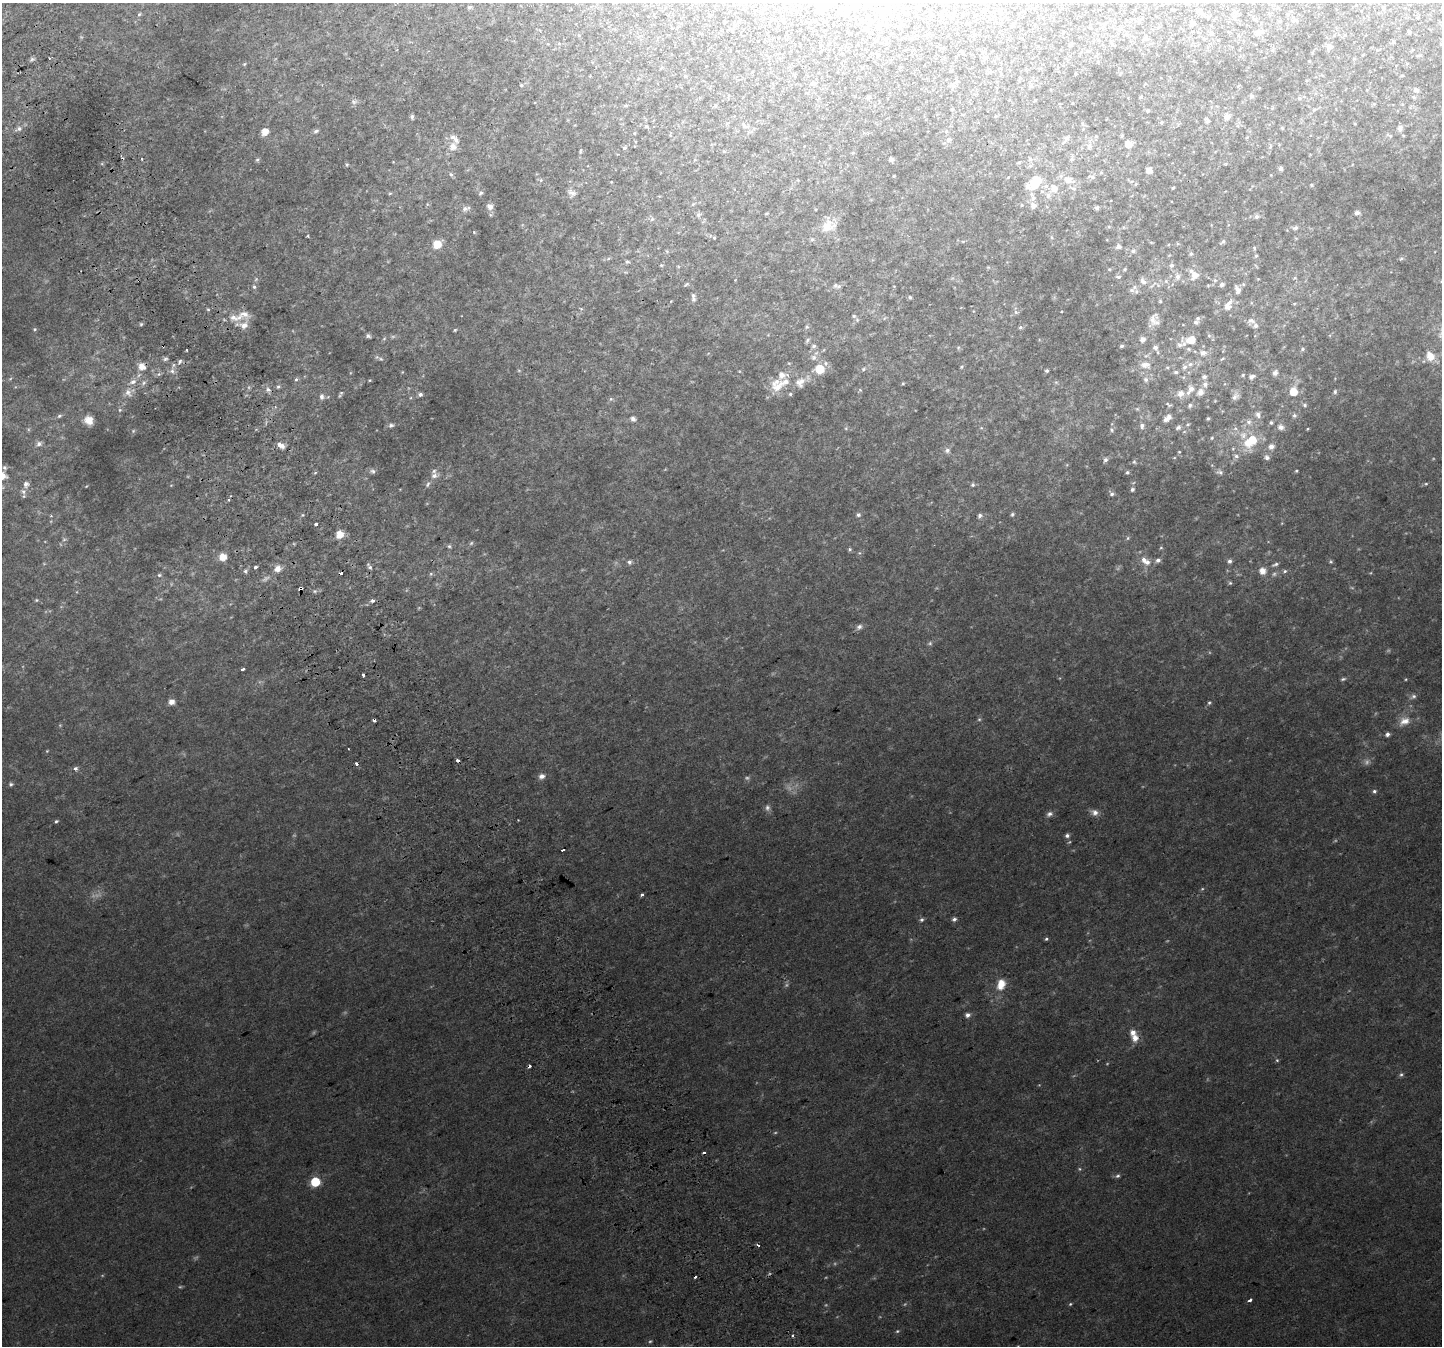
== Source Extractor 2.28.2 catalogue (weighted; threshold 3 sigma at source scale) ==
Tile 11 of 4 x 4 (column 3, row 3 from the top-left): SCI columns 2920-4359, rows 1524-2867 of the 5835 x 5676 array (HDU 1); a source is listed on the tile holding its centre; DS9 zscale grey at full resolution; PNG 1444 x 1348 px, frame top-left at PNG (2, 3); no overlay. Shown black and unused: <1% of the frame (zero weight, under 2 of 3 exposures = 2% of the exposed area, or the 3 px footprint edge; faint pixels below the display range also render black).
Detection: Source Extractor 2.28.2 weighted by HDU 2 'WHT'; one run over the whole footprint, this tile lists its part. Background 0.0434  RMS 0.0093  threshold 0.042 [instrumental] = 3 sigma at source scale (4.5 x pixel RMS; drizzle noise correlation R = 1.50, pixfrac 1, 0.0396/0.0396 arcsec/px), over >= 5 px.
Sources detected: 408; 33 too faint to see at this stretch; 9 cosmic-ray / hot-pixel residue — not listed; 27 inside a brighter listed object's ellipse — not listed separately; the other 339 listed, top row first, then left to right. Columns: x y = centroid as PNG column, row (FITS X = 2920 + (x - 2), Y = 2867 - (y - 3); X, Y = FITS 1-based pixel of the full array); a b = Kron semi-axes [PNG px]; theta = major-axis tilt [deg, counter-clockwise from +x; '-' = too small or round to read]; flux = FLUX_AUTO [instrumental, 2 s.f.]
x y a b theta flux
822 3 6 6 - 42
470 7 6 4 16 1.5
1384 7 6 4 70 1.1
1199 11 7 6 - 2.7
1234 12 7 6 - 2.4
139 14 6 5 - 1.6
1294 20 7 5 0 1.6
1139 23 5 4 - 0.95
1193 24 5 4 - 2.9
1121 28 6 5 - 1.7
1409 32 4 3 - 1.8
1258 33 8 5 41 3.9
1126 34 5 5 - 1.5
1145 38 6 5 - 2.1
1393 42 4 4 - 1.6
1071 45 5 4 - 1.2
1113 45 6 4 -19 0.93
1329 47 9 6 -21 3
1088 51 6 3 -16 0.96
877 55 7 4 -59 1.3
32 59 9 4 25 2
244 64 5 4 - 1
1075 74 3 3 - 1
1402 75 5 3 - 0.85
521 85 5 4 - 1.5
953 86 7 6 - 2.1
1031 86 7 4 -45 1.4
1416 90 6 6 - 3.6
1251 96 5 5 - 1.8
1141 97 4 3 - 1.3
1414 97 6 5 - 1.7
868 98 5 5 - 1.8
1299 98 6 5 - 1.6
1035 100 4 4 - 1
354 102 10 6 0 2.7
1072 103 3 2 - 0.59
1374 104 5 4 - 1.2
626 105 6 4 6 1.2
1314 109 7 5 46 2
1148 111 5 4 - 1.1
412 117 5 4 - 2
1227 117 8 8 - 5.4
1207 121 7 6 - 3
1161 122 5 4 - 1.4
744 125 12 6 -61 3.5
646 126 7 5 -32 1.5
1282 128 5 4 - 0.93
1400 128 8 6 82 4.6
19 129 9 7 38 3.4
316 131 7 5 40 2.3
265 132 6 5 - 13
634 133 4 4 - 0.89
1389 135 11 4 -28 2
1096 136 5 4 - 1
1122 136 4 3 - 1.1
453 137 8 7 - 4
1066 139 15 6 55 4.6
948 140 8 6 58 2.4
1128 144 5 5 - 11
453 146 10 8 63 8.7
1089 146 8 7 - 3.5
1270 146 8 5 71 1.8
624 148 6 5 - 1.8
580 151 9 3 79 1.2
724 151 6 3 -19 0.93
853 153 5 4 - 1
142 159 3 2 - 0.81
891 159 5 4 - 3.3
1030 159 7 6 - 2.9
1072 159 7 6 - 2.3
257 160 6 5 - 1.6
695 160 5 4 - 0.95
1019 162 6 4 41 1.2
347 164 5 4 - 1
1225 164 5 3 - 0.84
1281 168 6 5 - 2.4
1149 170 5 5 - 6.7
451 174 6 5 - 2
894 176 3 2 - 0.82
1092 177 10 4 -20 1.7
541 180 6 5 - 1.5
798 180 5 3 - 0.78
1068 180 16 11 -28 9.6
1037 181 7 7 - 30
1132 181 6 3 18 1.1
1136 184 6 3 70 0.91
1311 185 5 4 - 1
1028 186 9 8 - 5.8
1054 188 10 9 - 8.6
1173 188 3 3 - 0.79
1042 191 6 5 - 2
390 193 6 4 2 1
481 193 6 5 - 1.6
572 193 13 10 -30 5
1033 198 9 8 - 4.8
427 204 6 4 -72 1
693 204 5 5 - 1
1022 205 4 4 - 1.2
1033 206 7 7 - 5.2
490 207 8 7 - 4.7
1097 208 5 5 - 2.1
466 209 12 7 16 3.9
767 213 5 3 - 0.93
1357 213 6 5 - 2.5
698 215 7 6 - 2.1
1257 217 7 6 - 2.9
652 219 6 6 - 1.9
828 226 22 19 30 18
1109 227 6 4 -18 1.1
1123 227 6 4 -90 1
1295 228 7 5 17 2.5
474 232 5 4 - 0.95
308 236 4 3 - 1
1052 237 6 4 -88 1.2
714 238 4 3 - 0.98
963 241 6 3 19 0.89
1151 242 6 3 -19 0.9
1223 242 7 4 33 1.9
437 244 9 8 - 15
1178 244 6 4 -19 1.1
1118 247 7 6 - 3.4
1254 248 5 4 - 1.1
1133 251 8 6 27 2.9
1191 254 6 5 - 1.9
1256 256 5 4 - 1.3
1401 258 6 5 - 1.4
627 262 6 5 - 1.9
661 265 5 4 - 1.1
1171 265 6 6 - 2.5
988 267 6 4 -18 1
1109 269 4 3 - 0.81
1124 269 5 4 - 1.1
1195 275 9 8 - 8
1177 276 10 7 -84 4.5
1118 277 7 4 0 1.8
1295 278 6 3 -16 1.1
1258 279 3 3 - 0.66
1215 280 6 5 - 1.6
1143 281 12 8 -55 4.5
1166 281 6 5 - 1.9
686 284 7 3 29 1.4
835 285 9 7 -64 3.3
1222 285 5 4 - 3.3
254 287 6 5 - 2.1
1237 289 8 5 -70 4.7
1132 290 9 7 0 3.4
910 297 4 4 - 1.7
694 299 8 6 83 2.5
671 301 4 3 - 0.58
1160 301 4 4 - 1
1228 305 17 9 62 8.4
208 309 4 4 - 1.2
581 309 5 4 - 1.1
1016 312 6 5 - 1.9
854 316 6 5 - 1.7
233 317 19 9 -11 11
1154 320 15 11 -70 7.9
1252 320 11 6 -32 3.5
1196 322 7 6 - 2.5
141 324 5 4 - 1.3
807 327 6 5 - 1.5
1020 327 5 4 - 1.6
35 329 5 4 - 1
455 330 4 3 - 1
368 336 5 4 - 2.4
384 339 6 3 20 1
1142 339 6 5 - 5.2
807 340 8 4 48 1.6
1191 340 19 10 3 15
163 346 3 2 - 0.81
814 346 6 5 - 2.4
1122 346 4 3 - 1.8
1155 347 7 7 - 4
958 348 6 4 72 1.1
1303 349 5 4 - 1.6
186 350 2 2 - 1.1
1203 353 9 7 -4 5.8
1430 356 9 7 -62 13
814 357 8 8 - 3.7
165 359 8 4 27 1.8
381 359 8 5 -15 2.1
1222 359 7 3 35 1.3
180 361 7 5 61 2.4
1190 364 9 7 17 4.2
1145 365 14 9 -11 9
142 367 7 6 - 10
962 367 5 4 - 1.2
1167 367 5 5 - 1.4
820 369 6 6 - 33
863 369 7 5 30 1.8
519 370 6 4 -1 0.94
172 371 7 6 - 3.1
1047 371 3 3 - 1.5
402 372 5 3 - 0.63
1176 372 7 5 -1 2.2
1275 373 5 5 - 4.3
1243 375 5 4 - 1.1
1252 377 8 6 23 2.7
296 379 6 4 62 1.6
1146 379 7 6 - 2.9
370 380 4 3 - 0.8
133 382 8 7 - 4.7
800 382 15 13 54 10
144 383 7 5 47 2.4
903 383 4 3 - 1
1205 384 8 7 - 4.1
777 386 21 17 23 18
278 387 6 5 - 1.7
1191 388 9 8 - 6
268 389 7 7 - 3.3
860 390 5 4 - 1
1293 391 7 6 - 16
1200 392 9 7 46 6.3
1335 392 6 5 - 1.6
128 393 14 9 -61 6.6
1181 393 9 8 - 7.2
420 394 5 5 - 2.6
322 396 7 6 - 3.2
1235 397 10 6 46 4.3
611 399 6 4 -17 1.4
1169 405 9 4 -36 1.4
1190 405 6 5 - 2.1
1305 405 6 5 - 1.8
120 410 6 5 - 1.6
1258 414 8 6 -67 3.3
1294 415 6 6 - 2.2
59 416 7 5 18 1.8
1208 418 4 3 - 1.1
633 419 5 5 - 4.6
89 420 10 9 - 9.4
1166 420 6 6 - 3.6
1249 422 8 7 - 3.4
1271 423 4 4 - 1.5
391 425 8 6 16 2.5
1142 426 8 6 86 3
1178 427 7 6 - 2.4
1281 427 7 6 - 4.8
846 428 6 4 73 1.2
981 428 5 3 - 0.94
1307 429 4 3 - 0.77
1112 430 6 5 - 1.6
1184 432 5 3 - 0.99
1212 438 5 4 - 1
1251 441 17 10 42 29
39 444 7 6 - 3.1
281 445 11 6 -35 5.6
1271 446 6 6 - 5
947 450 8 7 - 3
1179 452 4 4 - 0.87
1236 456 8 5 -20 2.3
1174 458 5 3 - 0.79
1267 458 7 6 - 3
1105 460 6 5 - 2.4
1134 462 6 5 - 1.5
5 468 7 6 - 2.2
373 471 8 6 -22 2.4
1296 471 3 3 - 1.1
1127 472 5 5 - 1.6
1220 472 10 6 -12 3.2
315 473 5 3 - 1.1
434 476 10 7 15 4.9
26 484 8 7 - 3.5
427 484 9 6 60 2.5
1426 484 5 4 - 1.2
973 485 5 5 - 1.6
1132 489 5 5 - 2.2
1111 494 8 6 -43 2.5
229 500 3 3 - 2
1012 514 5 4 - 1.6
303 515 5 4 - 1.1
858 515 6 5 - 2.6
51 516 4 4 - 0.86
980 516 6 6 - 2.6
316 524 3 3 - 6.4
340 534 9 8 - 8.6
1128 538 6 5 - 1.5
64 539 7 5 -10 1.8
449 546 5 5 - 1.6
1161 548 5 4 - 1
850 549 5 5 - 1.4
223 557 8 8 - 9.9
1144 560 10 7 -79 5.4
1158 560 7 5 30 2.9
1230 561 5 5 - 2.6
629 562 6 5 - 2.7
1331 562 5 5 - 1.3
1275 564 10 4 21 2.2
370 567 8 5 -53 2.3
255 568 3 3 - 23
278 569 10 9 - 6.9
245 571 7 5 -65 2.1
1262 571 6 6 - 8.8
1285 571 6 5 - 1.8
431 574 6 5 - 1.5
159 575 6 5 - 1.6
1230 583 5 5 - 1.3
300 589 3 3 - 5.5
315 591 5 5 - 1.6
36 600 6 4 21 1.2
373 600 4 3 - 11
859 627 9 7 28 3.3
242 669 3 3 - 6.4
363 675 4 3 - 3.2
1343 679 7 4 15 1.7
1406 679 4 3 - 0.85
1413 696 10 6 28 2.9
171 702 7 6 - 5.1
1209 703 6 5 - 1.6
979 719 6 5 - 1.5
1404 721 16 11 24 10
1387 734 5 5 - 3
47 751 4 3 - 0.76
458 761 4 3 - 5.7
356 764 4 3 - 2.9
75 768 4 3 - 4.8
541 776 7 6 - 4.5
11 784 5 5 - 1.8
1374 791 5 5 - 1.9
767 808 9 7 -86 3.2
1095 812 10 8 -16 5.1
1049 814 9 6 28 3.2
56 821 5 3 - 1.4
1067 836 6 5 - 2.6
563 850 4 3 - 6.4
642 895 3 3 - 5.4
954 919 6 5 - 2.5
922 920 6 5 - 1.9
1046 939 4 4 - 1.4
1001 984 14 9 69 14
967 1015 6 5 - 3.6
1135 1038 7 6 - 8.7
1401 1075 6 6 - 1.8
1080 1169 6 5 - 1.2
1117 1176 6 5 - 2
315 1182 6 6 - 50
1250 1300 4 3 - 4.5
1070 1304 5 4 - 1.1
897 1331 5 4 - 1.2
792 1336 4 3 - 1.4
Overlapping masked pixels (flux is a lower limit): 4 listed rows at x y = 163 346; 142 367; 300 589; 458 761
Isophote crosses this tile's border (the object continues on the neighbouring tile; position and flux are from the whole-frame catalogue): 1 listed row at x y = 822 3